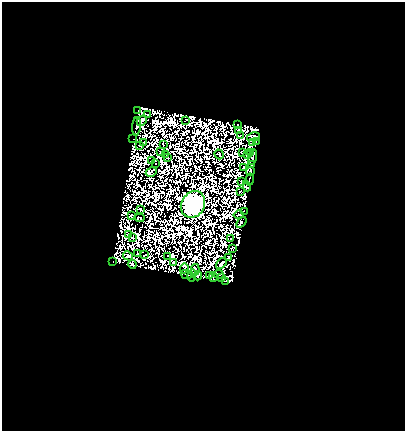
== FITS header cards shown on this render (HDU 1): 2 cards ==
NAXIS1  =                  403
NAXIS2  =                  429

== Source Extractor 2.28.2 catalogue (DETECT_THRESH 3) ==
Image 403 x 429 px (HDU 1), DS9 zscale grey, 1 PNG px = 1 image px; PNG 407 x 433 px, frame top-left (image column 1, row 429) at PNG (2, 2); each listed source drawn as its Kron ellipse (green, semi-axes under 4 px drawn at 4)
Background 1.36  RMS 9.6e-05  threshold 2.88e-04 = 3 sigma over >= 5 px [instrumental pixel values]
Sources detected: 148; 85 with non-positive FLUX_AUTO (blend fragments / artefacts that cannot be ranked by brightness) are neither listed nor drawn; the other 63 listed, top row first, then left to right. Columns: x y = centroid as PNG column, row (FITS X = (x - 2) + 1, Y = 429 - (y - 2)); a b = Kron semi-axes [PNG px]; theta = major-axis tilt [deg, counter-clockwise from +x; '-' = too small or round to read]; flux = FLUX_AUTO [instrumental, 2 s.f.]
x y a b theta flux
138 110 3 2 - 20
147 115 3 2 - 64
185 120 3 2 - 5.3
142 121 6 3 43 270
237 125 4 2 - 130
137 126 9 4 85 110
239 131 3 2 - 75
240 136 2 2 - 110
253 137 7 4 11 72
132 139 2 2 - 16
256 141 2 2 - 44
144 142 2 2 - 35
252 143 3 2 - 7
163 144 2 2 - 46
139 145 2 2 - 31
160 152 3 2 - 24
251 152 3 2 - 12
242 153 3 2 - 61
165 154 4 2 - 57
219 154 5 3 - 33
248 154 3 2 - 78
253 157 8 3 75 160
167 158 3 2 - 22
152 160 3 2 - 13
155 164 2 2 - 37
252 165 4 3 - 45
243 167 3 2 - 24
250 171 4 3 - 98
151 172 6 3 30 25
250 179 6 2 78 55
241 182 2 2 - 83
247 186 5 4 - 170
240 192 3 2 - 61
193 204 14 11 58 270000
140 209 3 2 - 38
244 211 3 2 - 13
132 215 2 2 - 33
238 215 5 3 - 24
139 218 5 3 - 27
241 222 6 3 53 26
128 234 3 2 - 55
132 237 3 3 - 5.8
231 239 2 2 - 22
233 248 3 2 - 27
137 253 4 2 - 84
145 255 4 2 - 35
128 256 5 3 - 100
168 256 3 2 - 23
228 257 4 3 - 7.6
113 262 3 2 - 23
173 262 3 2 - 99
221 263 6 3 44 140
132 264 4 3 - 2.5
184 268 5 3 - 380
195 270 6 3 -87 2.9
186 274 6 4 -27 120
219 274 5 2 - 42
192 275 6 3 82 140
209 275 3 2 - 14
198 276 4 3 - 61
213 277 5 3 - 110
222 278 2 2 - 59
225 281 2 2 - 55
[85 non-positive-flux detections neither listed nor drawn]